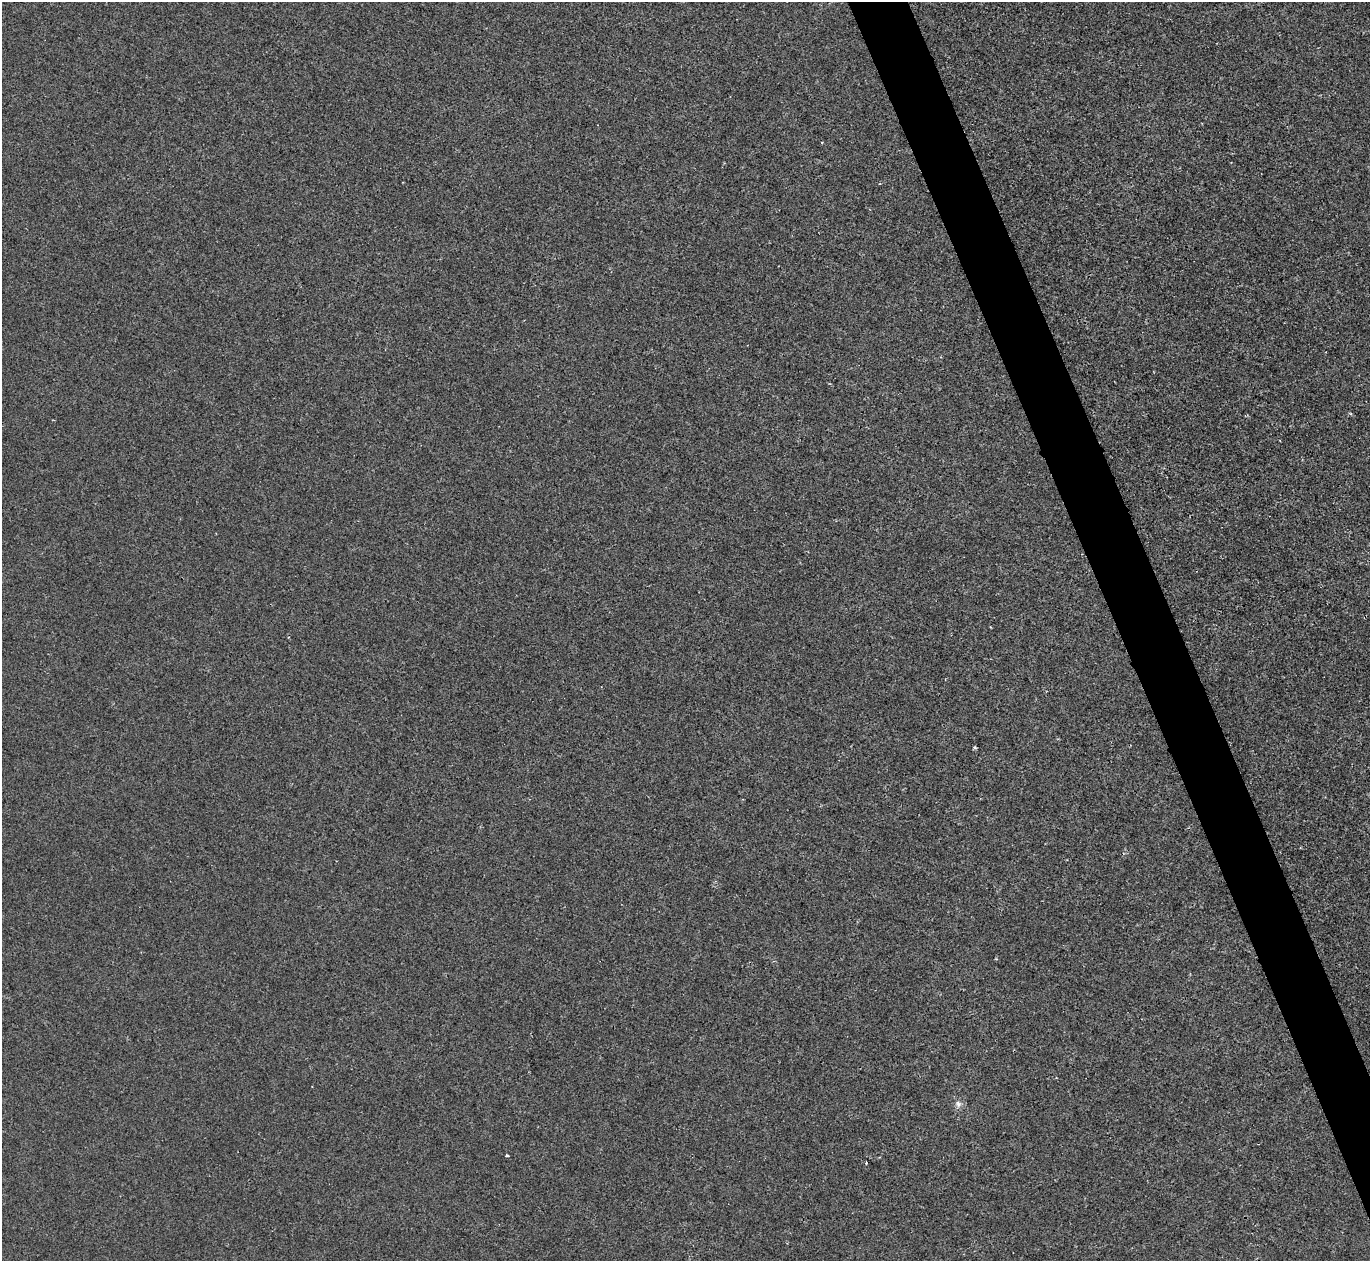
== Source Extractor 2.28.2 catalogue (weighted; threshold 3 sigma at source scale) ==
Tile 6 of 4 x 4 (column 2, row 2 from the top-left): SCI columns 1369-2736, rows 2665-3923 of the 5471 x 5459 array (HDU 1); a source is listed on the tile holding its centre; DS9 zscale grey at full resolution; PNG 1372 x 1263 px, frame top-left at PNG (2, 2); no overlay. Shown black and unused: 4% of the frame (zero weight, under 2 of 3 exposures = <1% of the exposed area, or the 3 px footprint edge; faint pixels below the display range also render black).
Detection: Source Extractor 2.28.2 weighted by HDU 2 'WHT'; one run over the whole footprint, this tile lists its part. Background -4.43e-06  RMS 0.0032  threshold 0.0146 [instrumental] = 3 sigma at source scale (4.5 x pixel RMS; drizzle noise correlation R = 1.50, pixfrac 1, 0.05/0.05 arcsec/px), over >= 5 px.
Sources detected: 5; all 5 listed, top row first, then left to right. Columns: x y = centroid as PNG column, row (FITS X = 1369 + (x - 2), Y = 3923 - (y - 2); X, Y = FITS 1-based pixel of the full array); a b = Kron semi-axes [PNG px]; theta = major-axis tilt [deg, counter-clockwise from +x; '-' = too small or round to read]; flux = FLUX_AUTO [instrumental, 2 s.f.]
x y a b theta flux
822 142 3 2 - 0.25
974 747 4 4 - 0.5
958 1104 10 8 -60 1.5
507 1156 4 3 - 0.73
866 1163 3 3 - 0.34